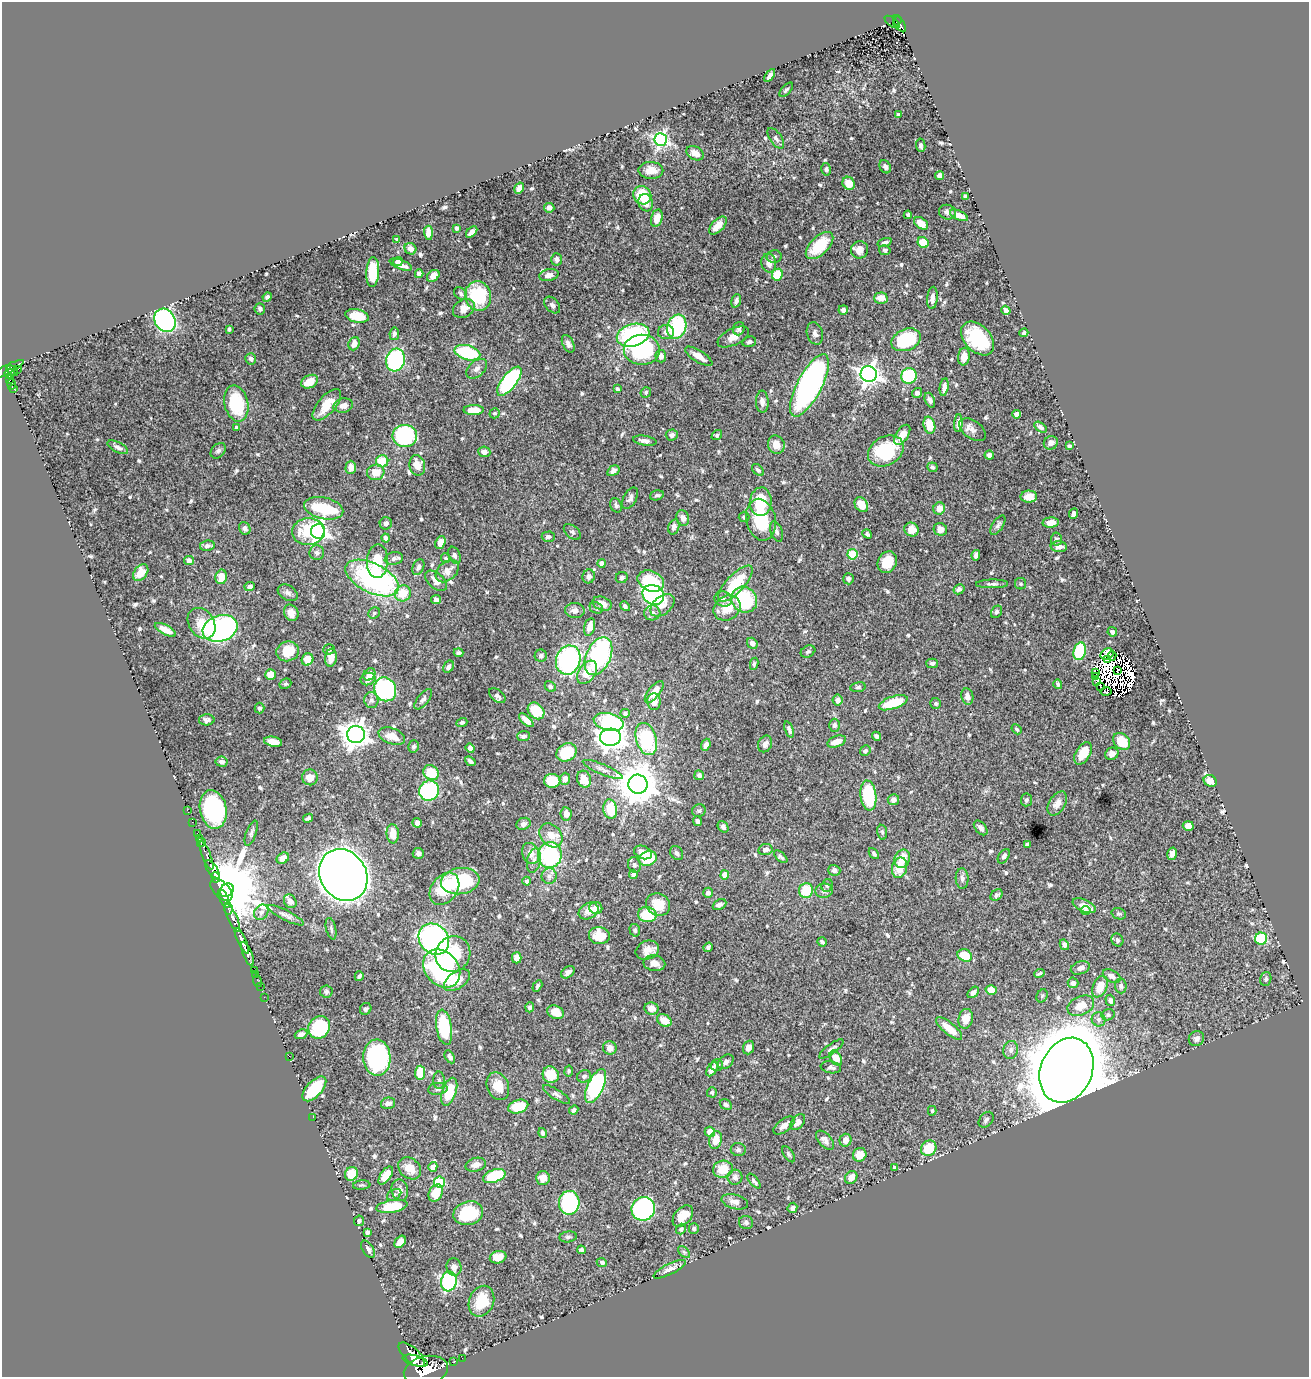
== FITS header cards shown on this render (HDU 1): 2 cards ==
NAXIS1  =                 1307
NAXIS2  =                 1375

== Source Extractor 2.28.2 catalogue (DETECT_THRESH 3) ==
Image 1307 x 1375 px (HDU 1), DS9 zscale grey, 1 PNG px = 1 image px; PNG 1311 x 1379 px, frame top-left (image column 1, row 1375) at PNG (2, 2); each listed source drawn as its Kron ellipse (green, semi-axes under 4 px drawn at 4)
Background 0.771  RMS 0.011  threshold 0.0323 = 3 sigma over >= 5 px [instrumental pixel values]
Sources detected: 695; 15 with non-positive FLUX_AUTO (blend fragments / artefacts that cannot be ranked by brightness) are neither listed nor drawn; of the other 680, the 500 brightest by FLUX_AUTO listed and drawn (180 fainter detections omitted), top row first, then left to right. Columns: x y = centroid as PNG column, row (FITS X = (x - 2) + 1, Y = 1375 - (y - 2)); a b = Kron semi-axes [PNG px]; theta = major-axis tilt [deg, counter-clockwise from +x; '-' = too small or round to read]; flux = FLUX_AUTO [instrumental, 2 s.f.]
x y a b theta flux
897 21 5 3 - 69
892 22 9 2 -37 14
900 24 9 4 -58 110
770 76 7 3 56 3
786 90 9 4 47 1.6
898 115 4 3 - 1.5
776 138 12 6 -54 2.7
661 139 6 6 - 170
921 145 7 4 -82 1.8
695 153 9 6 -30 6.8
885 167 7 5 -60 2.5
826 169 6 5 - 1.8
651 170 12 8 -1 8.1
940 175 5 4 - 3.8
849 183 7 6 - 10
519 188 6 4 57 5
642 195 9 8 - 26
965 196 4 3 - 2
646 203 9 7 -70 6.5
549 208 5 5 - 4.4
947 212 9 7 -15 2.9
908 215 4 3 - 1.7
959 215 9 4 -24 7
657 218 9 5 76 8.7
921 223 8 5 -36 9.5
718 225 11 6 45 9.1
456 228 4 3 - 2.3
472 232 7 4 44 3.8
428 233 7 4 -87 6.4
397 239 4 3 - 1.7
885 242 7 3 18 2.1
923 243 6 5 - 14
819 246 17 9 44 27
410 249 6 5 - 4.1
859 250 8 8 - 6.5
885 250 6 5 - 1.4
774 256 7 6 - 2.6
557 259 6 5 - 2.8
398 261 5 4 - 3.5
769 263 9 7 -79 4.9
401 265 12 4 -21 5.6
373 272 15 6 86 27
419 274 4 4 - 4
549 275 10 6 12 4.2
777 275 6 5 - 21
433 276 7 5 41 7.2
461 293 7 5 -48 1.8
478 296 15 13 -76 44
267 297 5 4 - 1.7
881 298 7 5 1 8
932 298 11 5 85 3.7
736 301 7 4 72 2.2
552 305 9 6 -48 2.1
464 308 11 8 30 7.2
260 309 5 5 - 1.9
843 310 5 4 - 2.4
1006 310 5 4 - 2.5
357 316 12 6 -11 16
165 320 12 10 -56 130
677 327 12 9 72 68
229 329 4 3 - 1.3
739 329 7 5 70 2.1
666 332 8 7 - 3.5
815 333 11 8 -74 3.3
1024 333 4 3 - 1.3
394 334 6 5 - 2.2
633 335 16 11 16 81
733 337 17 8 26 6.5
978 338 20 13 -46 43
906 340 15 10 23 42
749 342 7 5 15 1.8
354 344 7 5 69 5.5
568 344 9 5 -65 2.9
642 350 18 15 0 84
467 353 13 7 -15 56
661 356 6 5 - 4.4
699 356 16 5 -32 7.2
964 356 9 6 83 6.5
251 359 5 5 - 2.7
395 360 11 9 74 88
7 369 18 4 27 400
477 369 12 7 41 3.6
17 370 4 3 - 17
12 371 6 3 -43 110
9 374 5 5 - 170
869 374 8 8 - 450
909 376 8 7 - 59
9 380 3 3 - 86
509 381 17 7 53 95
310 382 9 6 26 9.9
12 384 6 3 86 110
809 385 34 12 62 260
944 387 9 4 81 4.1
14 388 3 3 - 51
617 389 4 3 - 1.3
646 392 5 5 - 1.4
917 393 5 5 - 2.4
930 400 8 5 -68 2.3
762 402 11 6 -88 3.5
236 404 18 11 -77 39
327 405 19 9 49 15
343 406 10 7 11 5.6
474 410 10 5 0 11
495 413 5 5 - 1.4
1016 414 4 4 - 5.2
958 423 9 4 86 3.1
929 425 8 5 -75 13
236 427 4 3 - 1.3
1040 427 7 4 -34 2.1
972 430 15 9 -37 4.5
672 435 6 5 - 2.9
717 435 6 4 39 1.6
902 435 11 6 57 8.7
405 436 12 11 - 94
645 441 12 5 -9 3.2
1051 443 7 6 - 2.9
776 445 9 8 - 7.3
1069 446 4 3 - 1.3
118 447 11 5 -26 2.9
218 451 9 6 46 2.3
886 451 19 14 31 43
484 452 6 5 - 4.3
989 455 5 4 - 2.6
382 461 6 6 - 19
417 465 10 8 -78 9.3
351 467 7 5 88 5.6
932 467 5 4 - 1.7
758 470 7 4 -43 1.6
613 471 6 4 33 2.8
376 472 9 8 - 9.9
657 495 7 5 14 1.6
1029 497 8 6 2 7.5
630 498 12 6 61 3
761 502 14 11 85 28
616 505 7 5 -68 1.7
861 505 8 6 -54 9.7
324 508 20 10 -13 40
939 509 6 5 - 7
1074 513 5 4 - 3.6
744 517 5 5 - 2
683 518 8 6 -69 3.6
761 520 21 14 -78 34
386 523 6 6 - 2.5
1051 523 8 5 4 8
998 525 11 5 56 2.4
674 527 8 5 73 3.4
245 528 6 5 - 2.4
940 529 7 6 - 5.4
911 530 7 6 - 9.2
308 531 16 13 5 28
318 531 7 7 - 340
572 532 10 6 -41 2.2
776 532 11 5 -72 3
867 534 5 3 - 1.6
548 537 6 5 - 2.2
386 538 4 4 - 2.7
1056 539 6 5 - 2
440 542 7 4 68 6.4
207 546 7 5 9 2.4
1059 547 8 5 -4 5
317 553 7 7 - 2.5
852 554 5 5 - 37
454 555 9 5 -68 1.9
976 555 5 4 - 2.8
394 558 9 6 11 2.8
446 558 5 4 - 1.8
189 560 5 4 - 3.2
377 561 17 10 88 19
887 562 11 9 59 13
601 563 4 4 - 4.6
418 567 8 5 65 2.7
447 571 13 9 42 7
141 573 9 6 51 11
589 576 7 6 - 3.3
221 577 7 5 80 9.1
372 578 29 14 -26 140
622 578 6 5 - 1.6
848 579 5 5 - 2.4
436 581 13 7 -41 5.5
651 581 14 10 -24 33
735 584 23 9 47 32
992 584 16 4 1 2.4
1021 584 6 5 - 1.3
250 587 5 4 - 2.7
959 589 6 5 - 2.2
288 593 11 7 -30 3
403 593 8 7 - 14
653 595 11 9 -31 190
723 599 9 7 -18 2.8
436 600 5 4 - 3.2
744 600 13 12 - 57
602 604 10 6 -21 6.5
662 605 14 9 41 6.6
625 606 5 4 - 1.8
596 608 7 5 -23 1.5
727 608 14 12 33 15
575 610 9 7 -2 4.2
996 612 7 5 56 1.9
291 613 8 7 - 5.7
374 613 6 5 - 1.3
652 613 8 7 - 3.6
202 623 16 12 -56 12
590 627 9 5 76 6.8
220 628 18 13 18 170
165 630 11 5 -28 7.3
1112 632 5 4 - 1.8
752 643 6 5 - 3
329 649 6 5 - 1.5
288 651 11 10 - 15
808 651 8 5 30 1.7
1080 651 9 6 75 32
459 653 5 4 - 1.4
1107 654 7 5 27 9.2
541 656 6 6 - 2.3
598 656 20 12 65 130
1112 656 5 2 - 5.2
331 658 9 6 82 7
308 659 6 5 - 11
1108 659 3 2 - 3.7
568 660 15 12 72 120
932 663 6 5 - 1.7
754 664 6 4 81 1.3
448 667 7 4 59 2.1
1117 670 3 2 - 1.5
587 672 13 8 56 13
1095 673 4 2 - 3.7
369 674 7 5 50 7.1
270 675 5 5 - 10
1095 676 3 2 - 1.4
368 679 7 6 - 4.5
1096 682 4 2 - 2
285 684 6 5 - 1.3
1058 684 5 3 - 1.7
550 686 6 5 - 2
858 687 7 5 10 1.4
1100 687 4 2 - 1.7
385 689 12 10 -63 110
654 692 13 5 51 7.4
1106 692 5 3 - 2.7
497 696 9 6 -39 2.5
967 696 8 6 -79 4
423 699 12 5 51 2.3
371 700 8 7 - 2.4
838 700 5 5 - 3.2
654 702 8 6 -86 5.7
893 703 15 6 19 28
936 703 5 5 - 1.4
259 708 5 5 - 1.8
536 711 9 7 -46 23
625 713 4 4 - 2.6
207 720 8 5 1 2.2
526 720 9 4 -42 5.5
462 722 5 4 - 2
609 722 15 8 -13 91
834 725 6 5 - 2.1
789 729 8 3 -70 1.9
1017 729 6 4 -50 1.4
356 734 9 8 - 740
392 736 14 8 -20 9.8
523 736 6 5 - 1.9
877 736 5 4 - 1.9
610 737 10 8 2 550
646 739 16 10 -74 59
1122 741 9 7 -44 22
273 742 9 5 -10 6.3
837 742 10 5 20 7.7
765 744 8 7 - 3.2
706 745 6 4 69 3.6
414 746 6 5 - 1.7
470 748 5 4 - 3.2
865 751 6 5 - 1.7
567 752 10 8 31 25
1083 753 12 7 59 15
1112 754 7 6 - 3.9
470 761 6 3 -42 2.2
222 762 6 5 - 2.5
602 769 21 5 -23 3.6
431 773 8 7 - 23
699 775 5 5 - 2.3
310 777 8 8 - 6.4
565 779 6 5 - 4.5
584 779 9 6 -70 11
552 781 8 7 - 20
1210 781 7 5 -33 8.9
638 784 9 9 - 2400
429 791 10 9 - 74
868 795 15 8 -82 51
893 800 5 5 - 4.7
1026 800 6 5 - 1.7
1057 803 13 8 58 5.7
213 809 19 13 -78 98
610 809 10 7 -81 23
187 810 2 2 - 9.4
699 811 7 6 - 1.5
566 814 6 5 - 4.8
308 818 5 3 - 1.8
697 821 5 4 - 2.7
192 822 2 2 - 6.3
417 823 5 4 - 3.1
523 824 7 6 - 3
1188 826 5 5 - 6.9
723 827 6 4 -52 2
981 828 8 5 -49 3.2
882 832 7 5 -79 1.5
197 833 3 2 - 12
251 833 13 5 70 2.3
393 834 9 6 -85 9
551 835 13 10 -49 9.1
199 839 3 2 - 13
201 842 5 3 - 27
1027 844 4 3 - 1.6
765 849 7 5 12 3.4
643 852 9 6 -22 6.9
418 853 5 5 - 2.5
531 853 11 8 -69 6.7
677 853 8 6 -54 2.2
874 854 6 4 -50 1.5
1172 854 6 4 76 3.2
206 855 15 3 -68 190
550 855 13 11 82 79
1004 856 8 5 56 2
781 857 8 4 -41 1.6
283 858 6 5 - 6.9
648 858 9 7 20 28
902 859 9 7 66 12
534 861 12 6 79 4
634 865 8 6 -74 2.2
900 868 10 7 76 13
212 869 11 5 -55 630
834 870 6 5 - 2.7
633 874 4 4 - 2.2
343 875 27 23 -57 2400
724 875 4 4 - 8.5
549 876 8 7 - 3
216 877 5 3 - 230
962 878 10 6 -88 3.1
460 881 19 13 8 53
527 881 4 4 - 1.8
827 885 6 5 - 2
444 889 18 13 52 34
221 890 14 7 -46 5900
227 890 7 6 - 12000
806 890 7 7 - 21
824 891 8 7 - 2.8
708 893 5 5 - 2.2
996 895 6 5 - 1.6
224 898 10 3 -66 630
290 901 7 6 - 5.6
658 905 12 11 - 15
719 905 7 5 25 3
1084 906 12 6 -23 7.5
228 908 6 4 -83 200
596 908 6 6 - 7
1085 910 5 4 - 1.5
589 911 10 8 27 8.1
261 912 8 6 52 3.1
1119 914 7 5 -18 1.3
286 915 20 5 -27 3.3
647 915 9 7 -11 28
232 918 15 4 -64 670
331 929 11 5 -77 1.6
635 930 6 5 - 1.3
599 936 10 8 -6 17
434 939 16 14 -48 200
1261 939 6 6 - 41
1117 940 7 5 -63 1.6
242 941 14 4 -64 710
822 942 5 3 - 1.4
1064 945 5 4 - 2.7
708 947 5 4 - 1.6
647 950 12 9 23 7.1
247 954 13 4 -68 750
453 954 18 17 - 28
965 955 7 6 - 19
517 958 5 5 - 5.8
654 963 11 8 -11 5.5
442 968 21 16 -49 120
1080 968 10 6 18 3.5
254 970 2 2 - 8.4
568 972 7 5 38 2.9
1039 973 5 3 - 1.3
255 974 3 2 - 21
359 976 5 3 - 1.4
1112 976 9 6 -29 3.3
1266 979 7 5 74 1.6
457 980 15 8 34 14
257 981 6 2 -72 13
1073 983 5 5 - 2.6
260 986 2 2 - 8.5
537 986 6 4 59 1.6
1121 986 7 5 -83 1.7
1100 987 11 7 67 12
991 990 5 5 - 11
326 992 6 6 - 2
973 992 7 4 46 2.8
1042 996 7 5 63 1.4
264 997 2 2 - 8.5
1110 1000 5 5 - 3.1
1081 1006 14 9 24 12
530 1007 5 4 - 2
651 1008 7 6 - 5.3
366 1009 6 5 - 1.5
555 1012 9 6 -24 9.7
1108 1015 6 5 - 2
966 1019 10 7 75 8.3
1099 1019 7 6 - 2.6
664 1020 8 5 -30 9.5
319 1027 12 10 50 46
444 1027 18 7 -81 43
949 1028 16 6 -39 14
301 1034 6 4 22 2.7
1196 1039 8 7 - 3
610 1048 7 6 - 5.4
748 1048 7 5 71 4.2
831 1049 15 5 37 2.8
1011 1050 9 7 74 3.1
289 1056 2 2 - 12
450 1057 7 4 -60 2.4
377 1058 18 13 -87 110
836 1058 8 5 -59 11
726 1062 9 6 42 2.7
717 1065 6 6 - 2.4
831 1067 10 6 -8 2.2
712 1069 8 4 58 5.6
1066 1070 33 26 67 8600
569 1071 5 4 - 1.3
420 1073 7 5 84 17
551 1075 8 8 - 18
584 1076 7 6 - 2.3
439 1080 9 5 -89 2
498 1086 14 10 -66 11
596 1086 18 8 65 92
314 1089 15 7 46 33
438 1089 10 6 6 2.1
449 1092 14 7 71 22
712 1092 5 5 - 1.6
556 1094 15 5 -32 2.3
388 1103 7 5 15 3.8
726 1105 6 4 -32 1.7
518 1107 10 6 16 21
574 1110 5 4 - 1.7
932 1111 5 4 - 1.4
313 1117 3 2 - 3.3
986 1120 9 6 50 1.9
798 1122 9 6 51 4.6
784 1125 12 6 37 4.7
710 1132 5 5 - 7.3
542 1133 5 4 - 1.5
716 1140 9 6 75 11
825 1140 12 6 -48 3.4
845 1140 6 6 - 4.5
929 1148 8 7 - 23
738 1150 7 6 - 1.7
789 1154 9 4 -57 1.4
860 1155 7 6 - 12
476 1165 10 6 15 4.7
433 1167 5 4 - 5
895 1167 4 3 - 1.4
410 1168 12 10 -41 9.6
723 1169 10 8 10 16
351 1174 7 6 - 16
386 1175 10 5 55 8.5
494 1176 12 6 20 39
735 1177 7 7 - 2.9
851 1177 7 5 52 6.4
543 1178 7 6 - 6.1
754 1181 9 3 -51 1.7
439 1182 5 5 - 44
362 1185 9 4 5 1.4
400 1190 11 8 -78 4.1
436 1193 9 6 61 13
394 1195 8 5 29 1.5
735 1202 14 7 -15 4.1
569 1203 12 10 86 110
392 1206 16 6 9 24
792 1208 5 4 - 1.9
643 1209 12 11 - 130
468 1213 15 11 16 41
683 1216 12 8 48 11
359 1221 5 5 - 1.8
746 1222 7 6 - 1.8
681 1229 5 4 - 1.9
694 1229 5 5 - 2.3
367 1232 4 4 - 2.7
568 1237 9 5 8 1.9
400 1242 7 5 49 6.5
368 1249 9 5 -57 3
581 1250 4 4 - 1.5
684 1252 7 4 -44 1.4
498 1257 8 6 14 9.8
602 1262 5 4 - 1.7
454 1267 9 7 -76 3.6
670 1269 18 5 26 4.5
449 1281 10 7 80 120
481 1301 16 12 66 23
412 1355 16 7 -42 1400
462 1358 2 2 - 6.8
415 1361 13 5 -15 960
454 1362 2 2 - 4.1
426 1370 22 14 12 3000
At the frame edge (FLAGS 8, measured only in part): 1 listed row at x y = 426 1370
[180 fainter detections neither listed nor drawn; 15 non-positive-flux detections neither listed nor drawn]